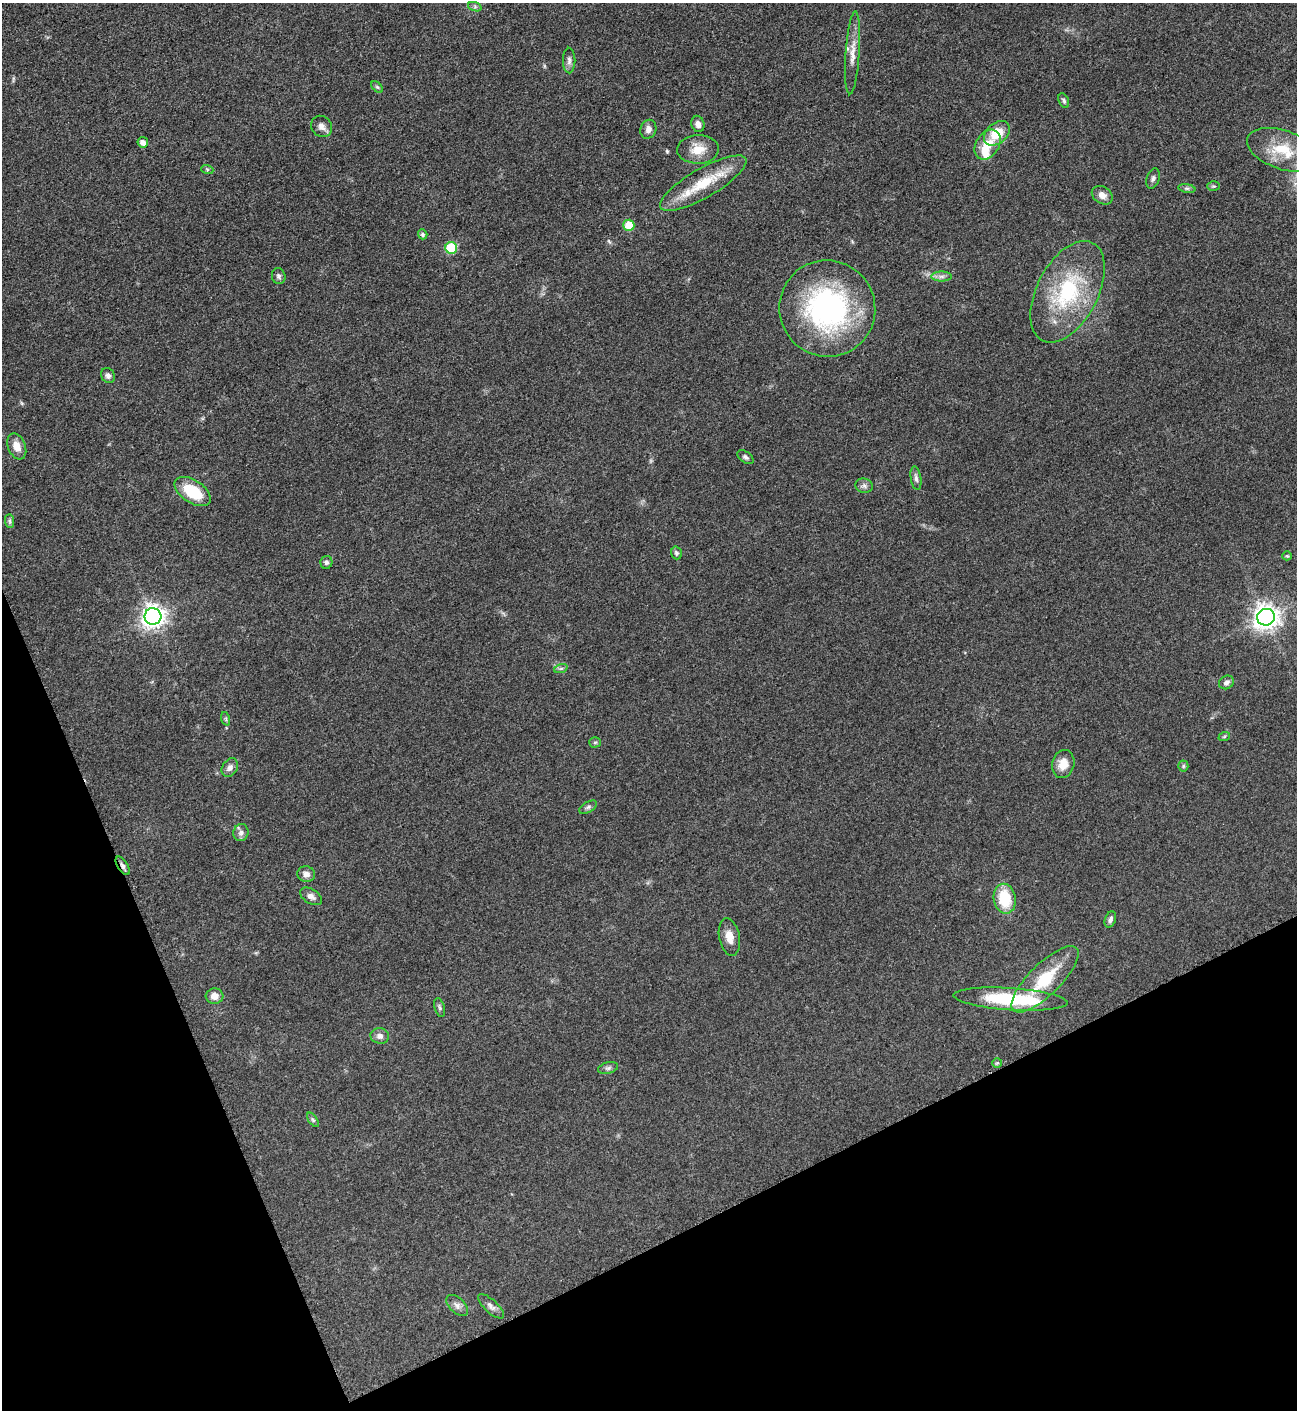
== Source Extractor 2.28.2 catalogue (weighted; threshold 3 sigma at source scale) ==
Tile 14 of 4 x 4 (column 2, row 4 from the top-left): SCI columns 1458-2752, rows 7-1414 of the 5639 x 5648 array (HDU 1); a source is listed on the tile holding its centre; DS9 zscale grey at full resolution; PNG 1299 x 1412 px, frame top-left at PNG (2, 3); each listed source drawn as its Kron ellipse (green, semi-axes under 4 px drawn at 4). Shown black and unused: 21% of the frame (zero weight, under 3 of 5 exposures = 1% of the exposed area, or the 3 px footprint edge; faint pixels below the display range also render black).
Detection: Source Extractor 2.28.2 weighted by HDU 2 'WHT'; one run over the whole footprint, this tile lists its part. Background 0.0918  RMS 0.0067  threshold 0.0301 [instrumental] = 3 sigma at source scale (4.5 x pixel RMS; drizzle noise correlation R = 1.50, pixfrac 1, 0.05/0.05 arcsec/px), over >= 5 px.
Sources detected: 66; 2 inside a brighter listed object's ellipse — not listed separately; the other 64 listed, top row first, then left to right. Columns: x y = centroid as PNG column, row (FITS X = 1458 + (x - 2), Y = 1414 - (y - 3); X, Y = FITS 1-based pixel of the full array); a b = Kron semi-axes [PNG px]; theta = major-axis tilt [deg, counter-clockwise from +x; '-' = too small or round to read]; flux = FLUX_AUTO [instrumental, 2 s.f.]
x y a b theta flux
475 7 7 4 -19 1.2
853 53 41 7 86 8.8
569 60 13 6 -90 2.6
377 87 7 4 -44 1.1
1064 101 8 5 -68 1.4
698 124 8 6 -75 3.4
321 126 11 10 - 3.8
648 129 9 8 - 3.9
997 133 14 10 41 15
143 142 5 5 - 4.1
987 145 16 11 57 13
698 149 21 14 3 11
1283 150 37 19 -19 32
207 169 6 4 -19 0.9
1153 179 10 6 72 2
703 183 49 14 30 27
1214 186 6 5 - 0.99
1187 188 8 4 -8 1.4
1102 195 11 8 -34 5.1
629 225 5 5 - 17
423 234 5 4 - 1.5
451 248 6 6 - 34
279 276 8 6 -75 1.9
941 276 10 5 0 2.4
1068 292 55 30 62 62
827 308 48 48 - 130
108 376 8 6 -56 2.3
17 446 13 8 -68 6.6
745 457 9 5 -35 1.7
916 478 12 5 -81 2.2
864 486 9 7 -16 2.1
193 492 20 11 -34 25
10 521 7 4 -89 1.4
676 553 6 5 - 1.6
1287 556 5 4 - 0.76
326 562 6 6 - 1.6
153 616 8 8 - 490
1266 617 9 8 - 610
561 668 7 4 19 1.3
1226 682 8 6 32 2.3
226 719 7 4 -72 1
1224 737 6 4 20 0.88
595 742 6 5 - 1.1
1063 764 14 11 76 8.3
1183 766 5 5 - 1
230 767 10 7 55 3.2
588 807 10 5 31 1.7
241 832 9 7 74 2.5
123 866 10 5 -57 2
306 874 9 7 -17 3.7
311 896 12 7 -31 3.2
1005 899 15 11 -80 25
1110 919 8 5 70 2
729 937 19 10 -78 7.3
1045 979 44 15 45 33
214 996 9 7 3 5.3
1010 999 57 11 -4 49
440 1007 9 5 -75 1.6
380 1036 9 8 - 3.2
997 1063 5 5 - 0.93
608 1068 10 6 15 1.9
313 1120 8 4 -54 1.3
457 1305 13 7 -44 3.4
491 1306 16 6 -43 3.5
Overlapping masked pixels (flux is a lower limit): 1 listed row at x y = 123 866
Isophote crosses this tile's border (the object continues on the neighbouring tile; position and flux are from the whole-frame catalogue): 1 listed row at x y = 1283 150